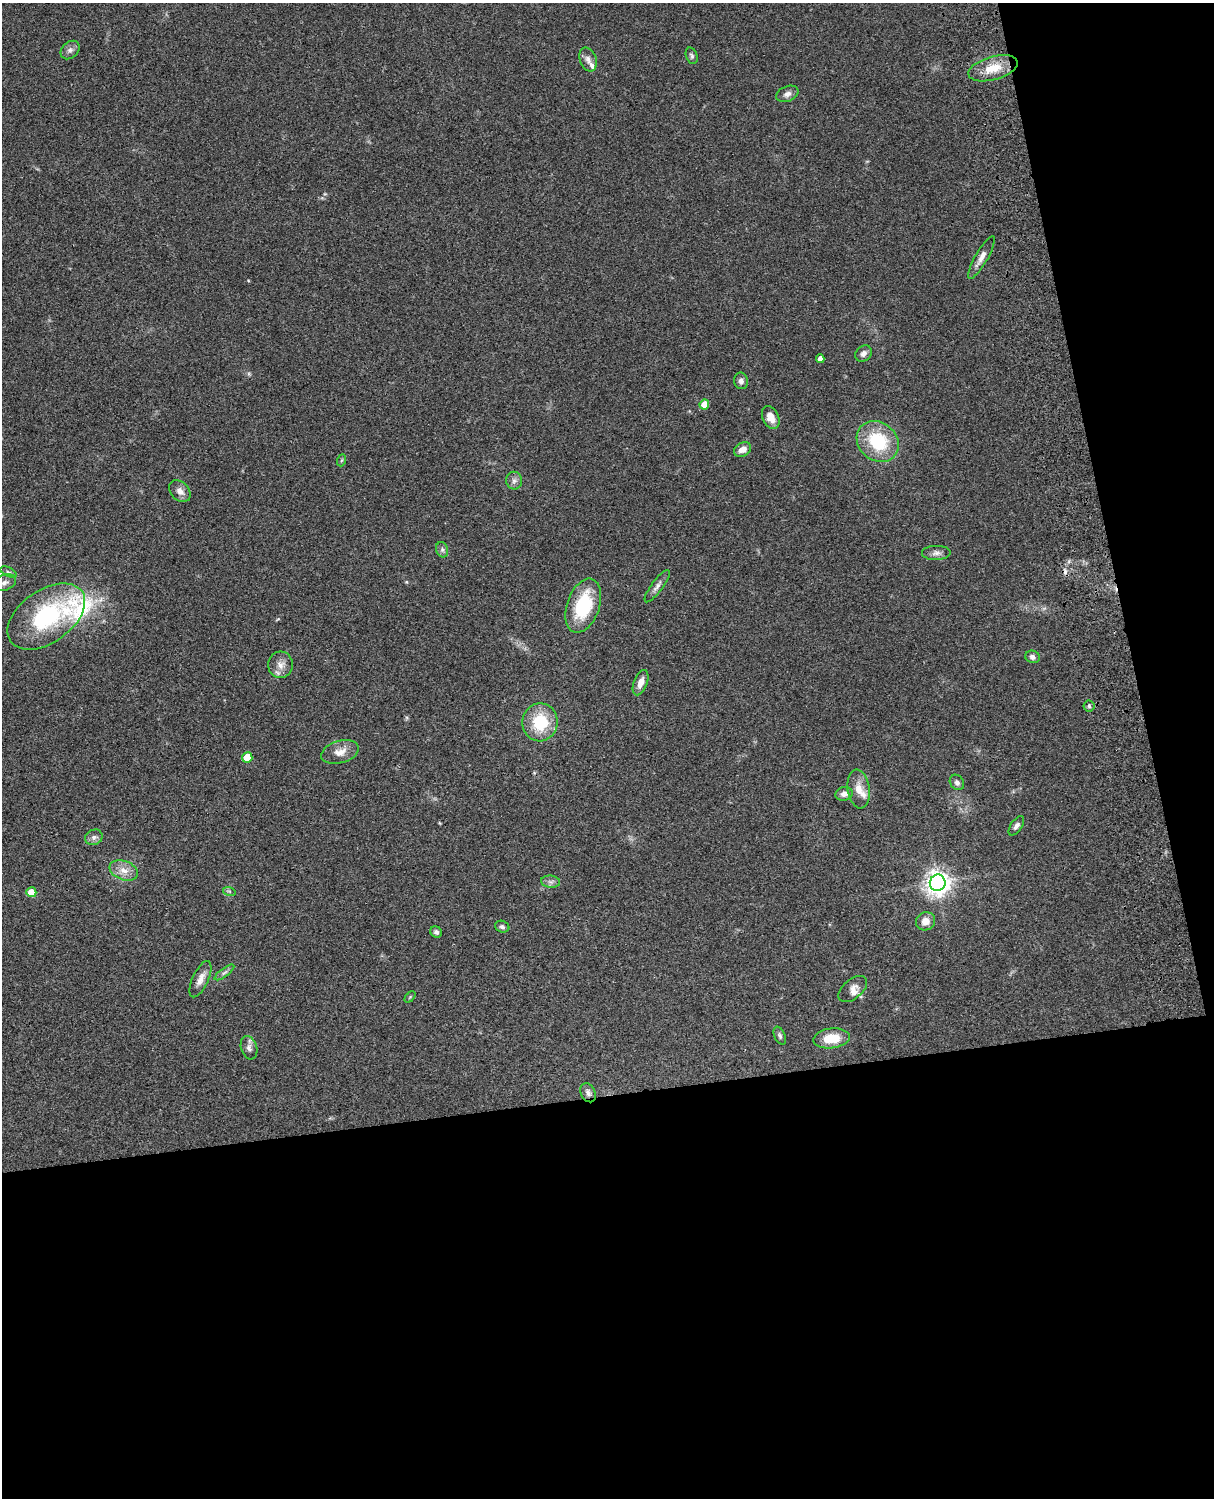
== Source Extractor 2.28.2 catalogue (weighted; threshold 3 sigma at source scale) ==
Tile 12 of 4 x 3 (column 4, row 3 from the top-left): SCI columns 3759-4970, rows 277-1772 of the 5089 x 4927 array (HDU 1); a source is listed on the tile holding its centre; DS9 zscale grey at full resolution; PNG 1216 x 1500 px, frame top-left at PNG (2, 3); each listed source drawn as its Kron ellipse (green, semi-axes under 4 px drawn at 4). Shown black and unused: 33% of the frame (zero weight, under 3 of 4 exposures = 6% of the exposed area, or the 3 px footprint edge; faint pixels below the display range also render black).
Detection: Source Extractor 2.28.2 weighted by HDU 2 'WHT'; one run over the whole footprint, this tile lists its part. Background 0.0961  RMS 0.0063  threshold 0.0281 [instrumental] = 3 sigma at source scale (4.5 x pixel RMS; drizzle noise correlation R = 1.50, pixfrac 1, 0.05/0.05 arcsec/px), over >= 5 px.
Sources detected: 57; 1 cosmic-ray / hot-pixel residue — neither listed nor drawn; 5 inside a brighter listed object's ellipse — not listed separately; the other 51 listed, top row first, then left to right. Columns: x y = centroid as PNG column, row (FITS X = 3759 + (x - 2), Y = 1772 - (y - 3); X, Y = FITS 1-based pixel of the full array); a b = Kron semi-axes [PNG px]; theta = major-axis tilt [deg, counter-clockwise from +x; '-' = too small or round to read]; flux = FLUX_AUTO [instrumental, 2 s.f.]
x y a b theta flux
70 50 10 8 44 2.6
692 56 8 5 -71 1.3
588 59 12 8 -69 3.2
993 68 25 11 15 12
787 94 11 7 23 3
981 257 24 6 60 4.9
864 353 9 7 43 2.5
820 359 4 4 - 2.8
741 381 8 7 - 2.3
704 404 5 4 - 7
771 417 12 8 -64 6.2
878 441 22 19 -40 33
743 449 9 6 27 4.8
342 460 6 4 70 0.85
514 481 9 8 - 2.4
180 491 12 9 -47 3.8
442 550 8 6 -71 1.6
936 553 14 7 1 3
8 572 9 4 -26 1.2
4 583 12 7 22 2.9
657 586 19 5 54 3.1
583 606 28 16 70 36
46 616 44 26 35 62
1032 657 7 6 - 2.1
280 665 13 12 - 5.1
641 683 13 7 69 5
1089 706 5 5 - 1.2
540 722 19 17 81 25
340 752 19 11 16 6.6
247 757 5 5 - 12
957 782 8 6 -53 1.9
859 789 19 11 -82 7
844 794 9 6 9 3
1016 826 11 5 56 2.3
94 837 9 7 28 2.3
124 870 14 9 -21 6
551 882 9 6 -6 2.1
938 883 8 8 - 570
229 891 6 4 -18 0.92
31 892 5 5 - 11
925 921 10 9 - 5.4
502 927 7 6 - 1.5
436 932 6 5 - 1.7
224 972 12 3 36 1.6
200 979 19 8 65 5
853 989 17 9 40 4.3
410 997 6 4 45 0.77
780 1036 9 5 -65 1.6
832 1038 18 10 6 13
249 1048 12 8 -73 2.7
588 1093 10 7 -63 2.5